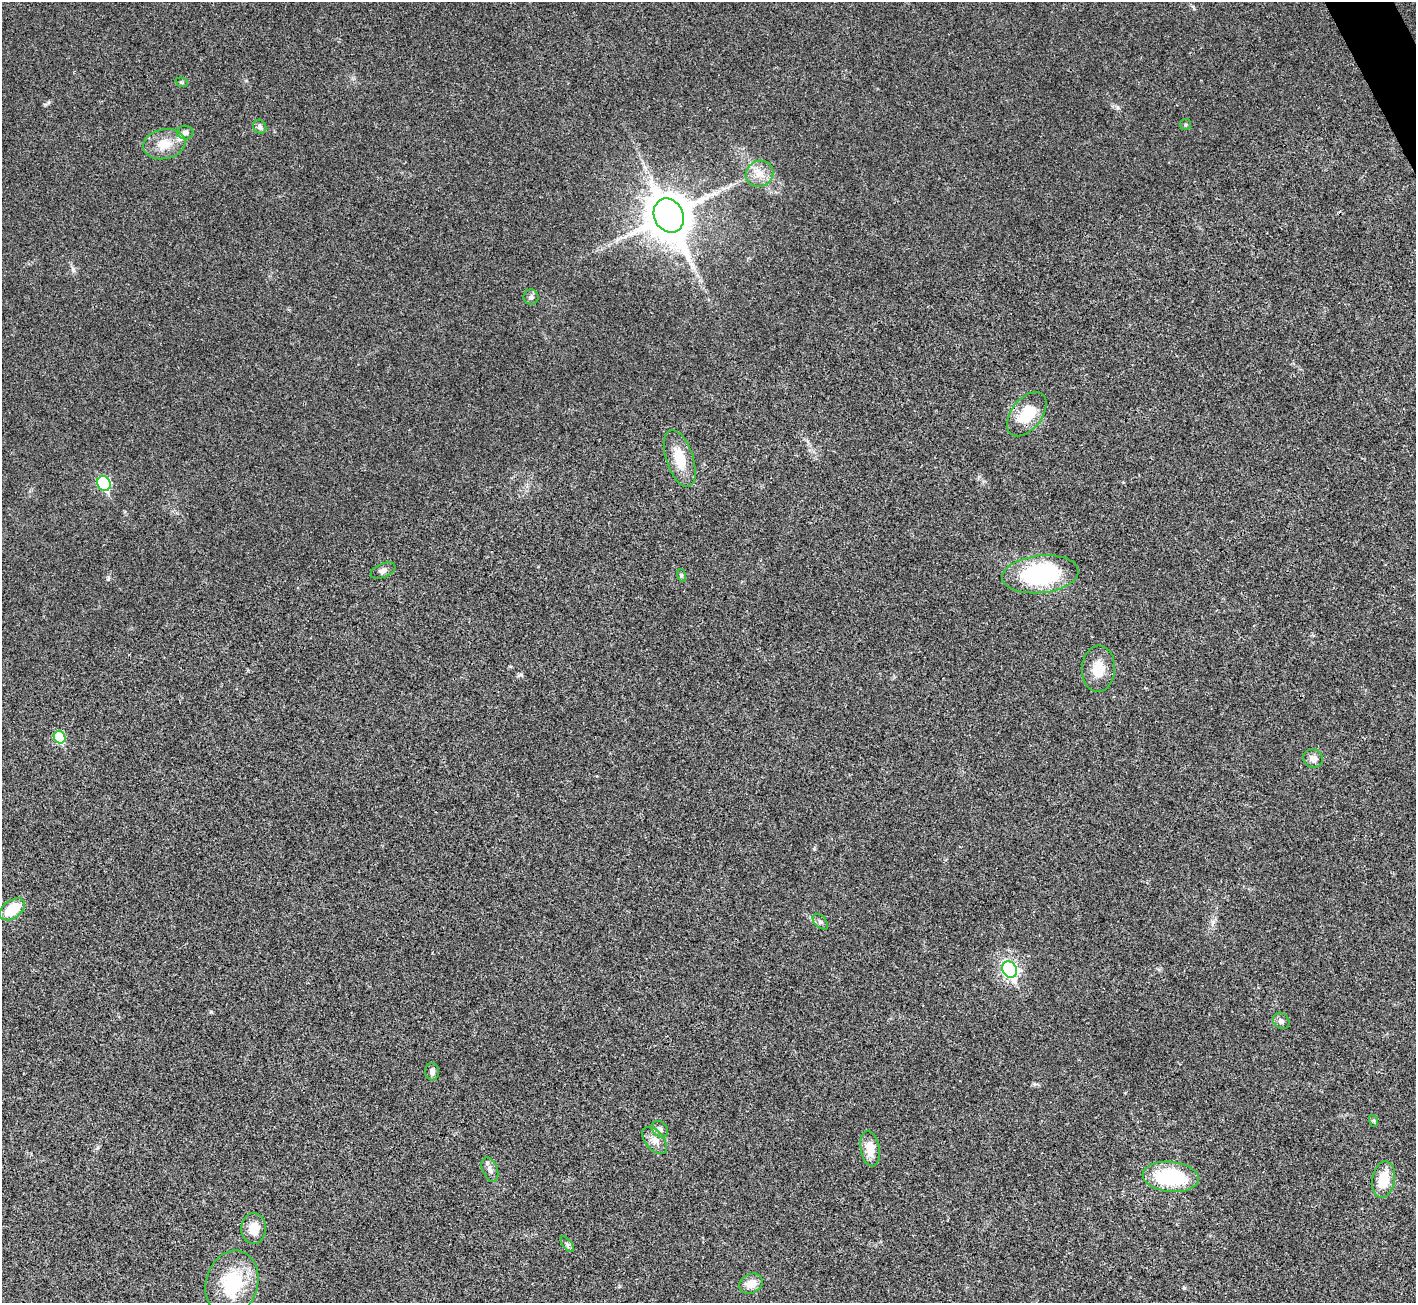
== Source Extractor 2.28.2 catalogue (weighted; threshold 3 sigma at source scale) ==
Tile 10 of 4 x 4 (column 2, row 3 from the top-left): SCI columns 1419-2832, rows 1591-2891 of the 5661 x 5651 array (HDU 1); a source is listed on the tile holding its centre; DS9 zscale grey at full resolution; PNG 1418 x 1305 px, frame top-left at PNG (2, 2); each listed source drawn as its Kron ellipse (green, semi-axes under 4 px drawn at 4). Shown black and unused: <1% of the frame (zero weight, under 3 of 4 exposures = <1% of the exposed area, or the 3 px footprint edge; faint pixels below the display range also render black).
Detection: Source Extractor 2.28.2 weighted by HDU 2 'WHT'; one run over the whole footprint, this tile lists its part. Background 0.0216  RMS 0.0044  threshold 0.0196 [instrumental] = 3 sigma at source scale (4.5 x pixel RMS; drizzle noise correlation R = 1.50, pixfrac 1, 0.05/0.05 arcsec/px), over >= 5 px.
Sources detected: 33; all 33 listed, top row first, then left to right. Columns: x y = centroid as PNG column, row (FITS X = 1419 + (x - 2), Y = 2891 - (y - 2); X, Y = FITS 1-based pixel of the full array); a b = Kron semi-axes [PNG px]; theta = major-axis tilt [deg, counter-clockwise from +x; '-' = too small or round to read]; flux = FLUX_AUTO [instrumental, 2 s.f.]
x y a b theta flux
182 82 6 4 -20 0.58
1186 125 5 5 - 0.64
260 127 7 6 - 1.3
185 132 8 7 - 1.6
164 144 21 15 11 8.3
759 174 14 13 - 5.3
669 216 17 14 -64 1400
531 297 7 7 - 1.4
1027 414 25 15 52 13
680 458 29 13 -71 11
104 483 7 6 - 41
383 570 13 7 23 1.9
1040 574 38 18 6 52
681 575 6 4 -73 0.57
1098 669 23 16 87 8.6
59 737 6 5 - 19
1313 759 10 9 - 3.2
12 909 14 9 34 13
820 922 9 5 -45 1.2
1010 970 8 7 - 100
1281 1021 9 7 -46 1.5
432 1072 9 7 -88 1.8
1374 1121 6 4 -72 0.58
660 1129 9 7 -46 1.8
655 1140 16 9 -51 3.6
870 1149 18 9 -80 7.4
490 1169 13 7 -68 2.1
1171 1177 28 15 -6 30
1384 1179 18 11 79 11
254 1228 15 12 87 6.7
567 1244 9 4 -55 1
232 1283 33 26 74 25
751 1284 12 9 26 5.2
Overlapping masked pixels (flux is a lower limit): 1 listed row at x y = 1171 1177
Unlisted compact peaks at least as high as the median listed source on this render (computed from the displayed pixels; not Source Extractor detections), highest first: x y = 1184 1288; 521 674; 211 1012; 108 579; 73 269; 49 102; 1118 108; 1213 922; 98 1147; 814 849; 1034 1084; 246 81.